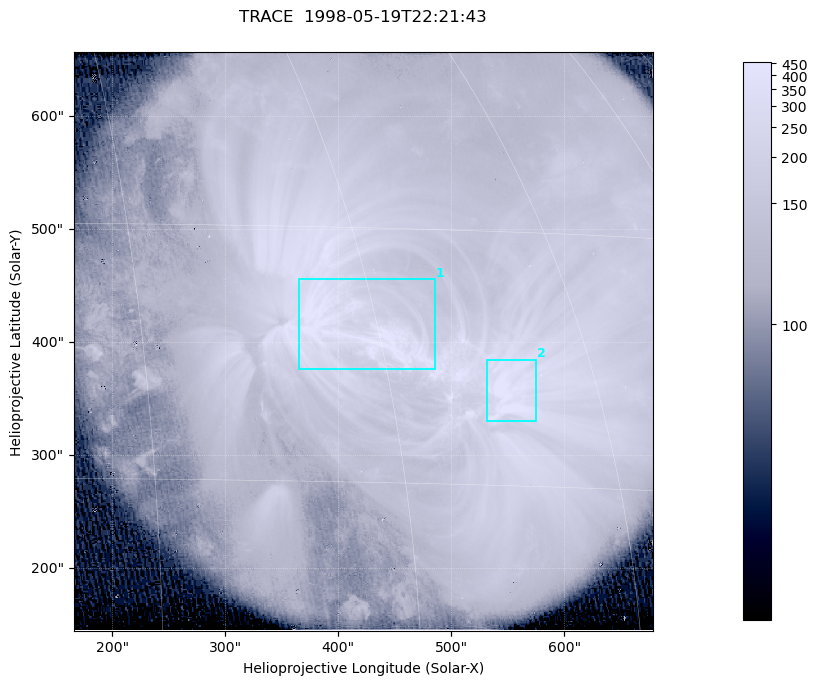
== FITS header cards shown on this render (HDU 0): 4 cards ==
TELESCOP= 'TRACE   '           / Telescope
DATE_OBS= '1998-05-19T22:21:43.000Z' / Date/Time of Image
CTYPE1  = 'Solar-x '           / Type of Axis1
CTYPE2  = 'Solar-y '           / Type of Axis2

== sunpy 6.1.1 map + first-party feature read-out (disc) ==
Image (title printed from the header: TRACE  1998-05-19T22:21:43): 1024 x 1024 px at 0.5 arcsec/px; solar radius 948 arcsec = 1896 px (partial field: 9.3% of the solar disc is inside the frame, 100% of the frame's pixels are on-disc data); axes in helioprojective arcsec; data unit not stated in the header (colour bar unlabelled)
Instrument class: DISC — disc imager (sunpy class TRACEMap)
Bright regions (active regions / flare kernels): reference = the on-disc median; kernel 9 px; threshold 5 sigma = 216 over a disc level ~131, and >= 1.15x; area >= 1048 px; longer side >= 12 px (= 6 arcsec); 2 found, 2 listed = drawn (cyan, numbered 1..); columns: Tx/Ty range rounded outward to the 1 arcsec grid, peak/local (2 s.f.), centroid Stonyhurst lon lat
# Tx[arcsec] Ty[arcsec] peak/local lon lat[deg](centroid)
1 365..486 376..456 6.4 +28 +24
2 531..575 330..385 5.3 +38 +20